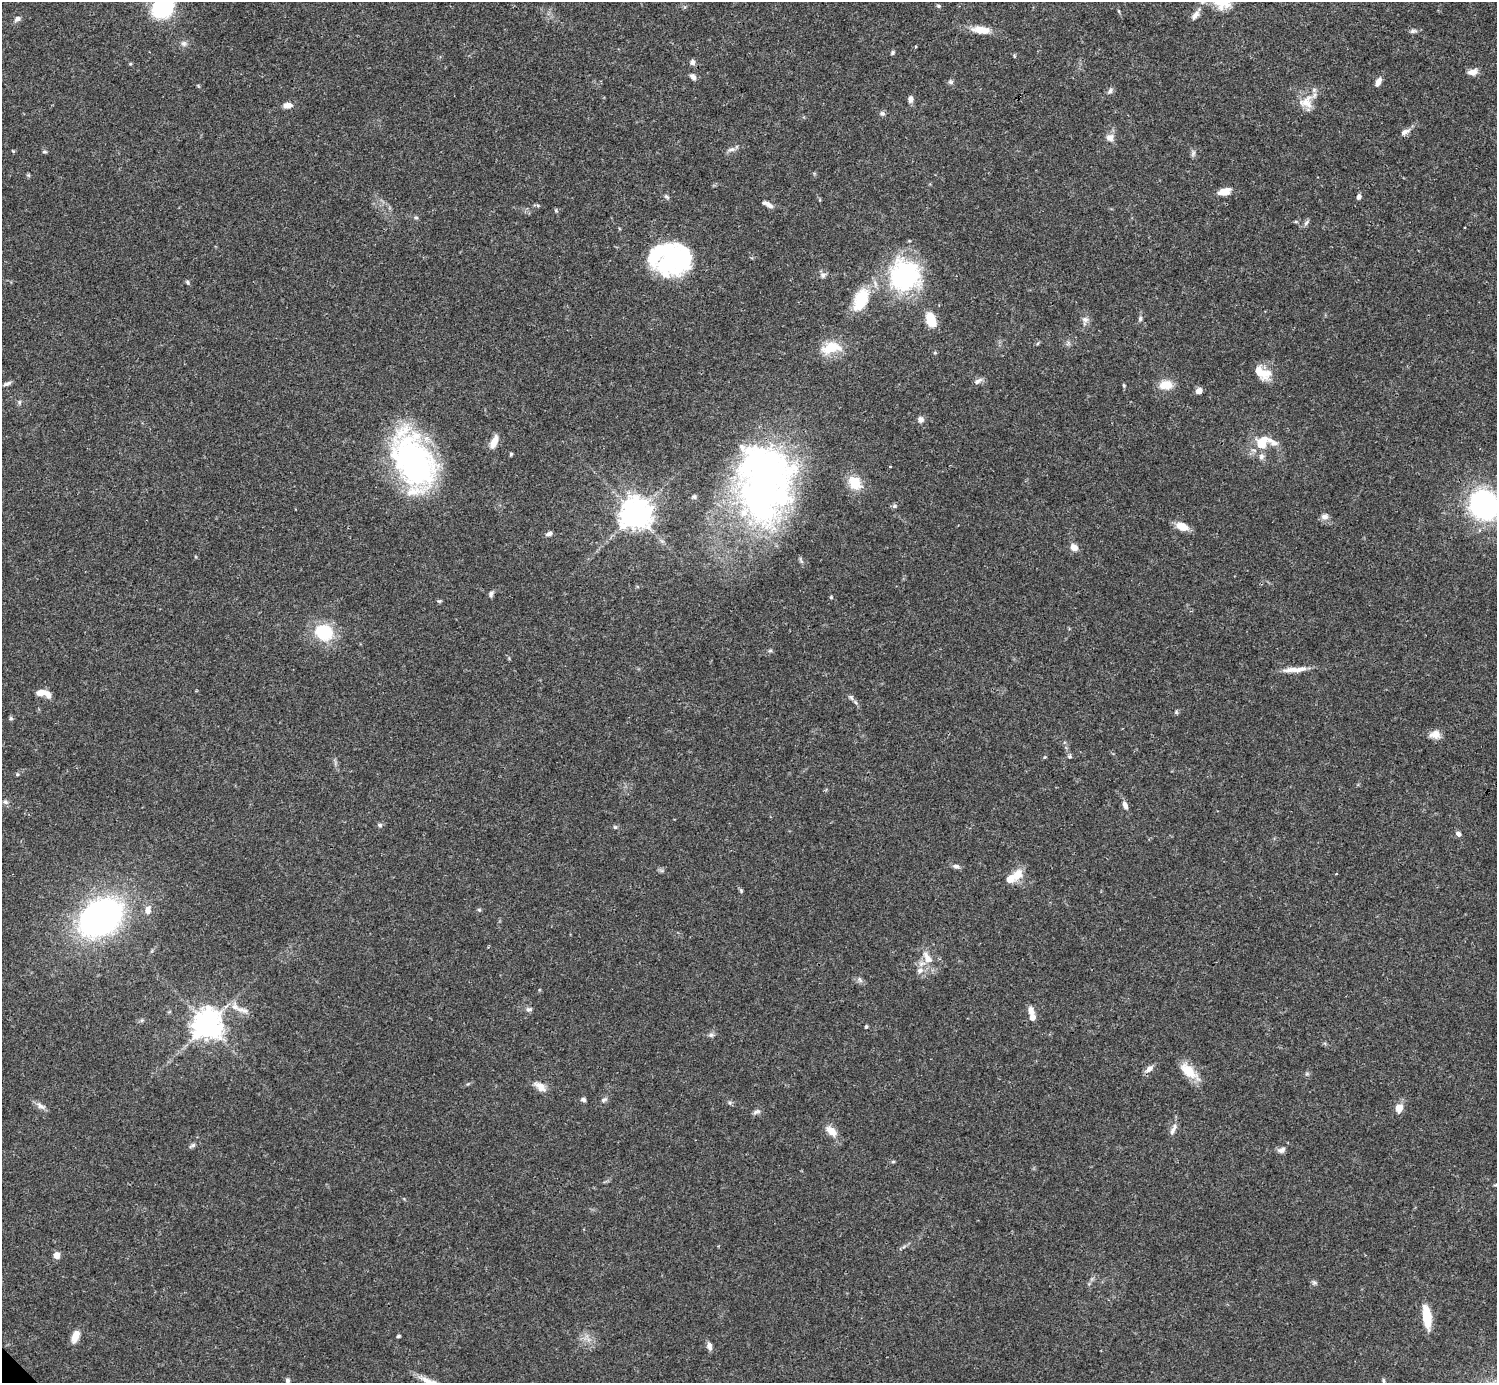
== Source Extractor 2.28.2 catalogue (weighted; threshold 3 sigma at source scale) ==
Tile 10 of 4 x 4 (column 2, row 3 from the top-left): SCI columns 1495-2989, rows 1539-2919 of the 5982 x 5981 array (HDU 1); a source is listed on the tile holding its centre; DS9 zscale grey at full resolution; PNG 1499 x 1385 px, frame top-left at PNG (2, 2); no overlay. Shown black and unused: <1% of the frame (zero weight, under 3 of 4 exposures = <1% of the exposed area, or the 3 px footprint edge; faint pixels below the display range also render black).
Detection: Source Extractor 2.28.2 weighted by HDU 2 'WHT'; one run over the whole footprint, this tile lists its part. Background 0.0412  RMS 0.0027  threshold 0.012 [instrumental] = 3 sigma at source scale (4.5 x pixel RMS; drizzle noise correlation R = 1.50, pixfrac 1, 0.05/0.05 arcsec/px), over >= 5 px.
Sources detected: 131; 3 inside a brighter object's white glare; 1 cosmic-ray / hot-pixel residue — not listed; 9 inside a brighter listed object's ellipse — not listed separately; the other 118 listed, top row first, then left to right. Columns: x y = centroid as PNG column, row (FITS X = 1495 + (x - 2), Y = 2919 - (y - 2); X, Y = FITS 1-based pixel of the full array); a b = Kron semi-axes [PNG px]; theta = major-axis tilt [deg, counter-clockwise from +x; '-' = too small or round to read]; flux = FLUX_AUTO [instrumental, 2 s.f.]
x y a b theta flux
939 6 6 5 - 0.42
163 7 15 12 44 35
1196 14 16 6 58 1.8
17 19 8 6 26 0.92
981 30 26 9 -5 4
1413 31 10 5 10 0.69
184 43 8 7 - 0.88
893 53 6 5 - 0.4
692 62 7 6 - 0.85
130 64 5 3 - 0.25
1473 72 11 7 9 1.9
693 77 10 7 -48 0.95
1378 81 12 6 61 1.6
951 82 8 6 -32 0.61
1110 91 8 6 70 0.79
910 99 8 6 -88 1.1
1306 102 18 18 - 4.2
287 105 11 7 3 1.8
882 113 7 6 - 0.61
1405 132 15 6 27 1.3
1110 137 11 11 - 1.6
732 149 11 6 12 1
44 152 6 4 -2 0.4
1193 153 9 5 81 0.7
1224 192 16 8 17 2.5
667 197 8 4 -35 0.47
1359 197 7 5 77 0.7
770 206 13 6 -30 1.2
416 218 6 4 -2 0.38
1296 222 6 3 -18 0.3
1306 223 9 5 62 0.67
669 259 43 23 79 22
823 275 8 7 - 0.94
904 275 37 36 - 34
187 282 6 4 -44 0.45
861 300 30 17 66 9.5
1140 318 7 5 88 0.59
1085 319 10 7 -11 1
931 320 14 9 -71 6.2
831 348 28 15 13 6.9
1264 374 19 15 -7 4.4
978 381 13 5 30 0.98
7 384 11 4 21 0.67
1124 385 7 3 -71 0.32
1166 385 15 10 4 4.2
1199 391 6 5 - 1.9
19 402 6 5 - 0.48
921 419 8 7 - 0.99
1263 440 26 16 -11 5.7
494 441 15 7 67 2.6
511 454 5 4 - 0.37
1261 457 9 7 65 0.97
413 461 60 35 -66 71
764 483 85 56 90 130
855 483 18 14 -46 5.7
694 497 6 5 - 0.48
1484 505 20 18 -65 60
894 506 7 5 16 0.57
635 514 10 9 - 370
1324 517 10 7 15 1.2
1182 526 15 9 -21 3.2
549 534 8 5 22 0.81
1074 547 9 8 - 1.8
491 594 7 6 - 0.79
831 597 5 4 - 0.29
439 601 6 4 7 0.38
324 632 18 16 -20 14
770 651 5 5 - 0.43
1295 669 34 6 5 3.1
40 693 12 6 8 2.4
851 697 8 4 -58 0.57
1176 712 6 4 -49 0.35
11 718 6 4 -68 0.47
1435 734 14 11 6 2.2
1070 756 5 5 - 0.43
17 774 5 3 - 0.31
5 802 8 5 -26 0.72
1125 805 10 6 -69 1.3
380 825 7 5 -16 0.55
615 827 5 4 - 0.35
1458 834 8 5 -47 0.81
956 866 9 6 -6 0.79
1018 874 15 11 61 3.6
741 891 5 5 - 0.36
148 910 11 8 76 1.8
479 910 5 4 - 0.41
100 917 33 25 33 110
927 958 21 9 -57 3.3
920 970 9 7 33 1.3
860 980 10 5 -46 0.74
529 1009 10 5 5 0.63
242 1010 21 7 -14 2.1
1031 1011 11 7 -74 1.9
207 1024 10 9 - 320
866 1027 4 3 - 0.41
711 1035 7 5 -20 0.65
1149 1069 11 6 39 1.6
1189 1071 27 12 -41 5.5
540 1086 19 9 -34 2.2
583 1100 6 5 - 0.7
604 1100 8 5 29 0.68
41 1106 15 7 -34 1.3
1399 1108 10 8 73 2.4
756 1112 12 5 14 0.76
1173 1130 18 6 64 1.4
831 1131 14 8 -43 3.1
192 1146 11 4 25 0.6
1281 1150 10 7 13 1.1
893 1162 6 4 2 0.32
1496 1185 8 3 5 0.41
57 1255 6 6 - 2.3
1314 1283 7 5 -7 0.54
1427 1317 26 9 -82 6
398 1336 4 3 - 0.4
75 1337 14 7 70 2.9
709 1346 10 6 -79 1.1
287 1381 7 6 - 0.68
1384 1381 7 4 -83 0.42
Isophote crosses this tile's border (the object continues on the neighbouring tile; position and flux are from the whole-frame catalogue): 4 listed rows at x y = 163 7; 1484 505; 1496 1185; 287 1381